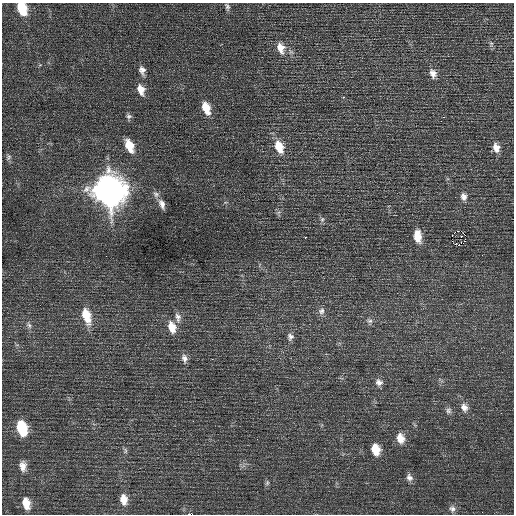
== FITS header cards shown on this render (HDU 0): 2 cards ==
NAXIS1  =                  512 / Axis length
NAXIS2  =                  512 / Axis length

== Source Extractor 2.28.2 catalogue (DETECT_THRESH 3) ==
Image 512 x 512 px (HDU 0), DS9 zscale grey, 1 PNG px = 1 image px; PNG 516 x 516 px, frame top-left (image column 1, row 512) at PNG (2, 3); no overlay
Background 0.378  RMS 0.73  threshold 2.19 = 3 sigma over >= 5 px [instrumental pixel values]
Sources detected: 54; all 54 listed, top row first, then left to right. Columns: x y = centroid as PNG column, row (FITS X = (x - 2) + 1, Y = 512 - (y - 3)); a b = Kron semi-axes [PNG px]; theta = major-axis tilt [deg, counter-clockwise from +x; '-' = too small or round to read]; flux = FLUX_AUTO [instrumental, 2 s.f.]
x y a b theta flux
227 7 10 5 -70 140
22 8 11 7 -67 1500
491 44 6 5 - 100
281 48 15 10 -75 530
142 70 11 8 -76 270
433 73 13 9 -73 340
141 90 14 9 -72 500
343 97 2 2 - 350
206 108 13 8 -71 860
129 116 8 7 - 130
444 117 3 2 - 110
441 121 2 2 - 170
129 146 14 8 -66 900
279 147 15 9 -70 900
496 148 12 8 -69 410
8 157 10 6 61 140
109 190 15 12 -69 68000
156 194 10 8 -51 190
463 197 10 8 -79 250
162 204 13 7 -67 280
322 219 8 6 69 110
458 231 2 2 - 370
455 232 3 2 - 33
452 235 2 2 - 43
465 235 3 2 - 720
417 236 14 8 -84 680
305 237 3 2 - 380
455 244 3 2 - 68
458 245 2 2 - 56
321 311 10 9 - 210
86 316 18 9 -74 1100
178 317 14 7 -82 270
370 321 8 6 -12 140
29 325 9 5 -58 150
172 327 13 8 -73 650
290 337 9 8 - 200
184 358 11 7 -82 220
212 359 3 2 - 39
379 382 10 8 -21 240
464 407 11 9 -62 320
448 411 9 7 80 160
501 413 2 2 - 24
22 428 12 8 -73 2300
400 438 12 9 -75 550
375 449 10 8 -75 860
125 451 9 4 -82 99
23 466 13 8 -85 380
409 477 10 8 -56 220
267 483 8 5 65 89
123 499 12 8 -83 570
26 503 12 7 -77 740
452 509 9 8 - 200
482 512 2 2 - 20
189 514 3 2 - 1800
At the frame edge (FLAGS 8, measured only in part): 2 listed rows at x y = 22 8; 189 514